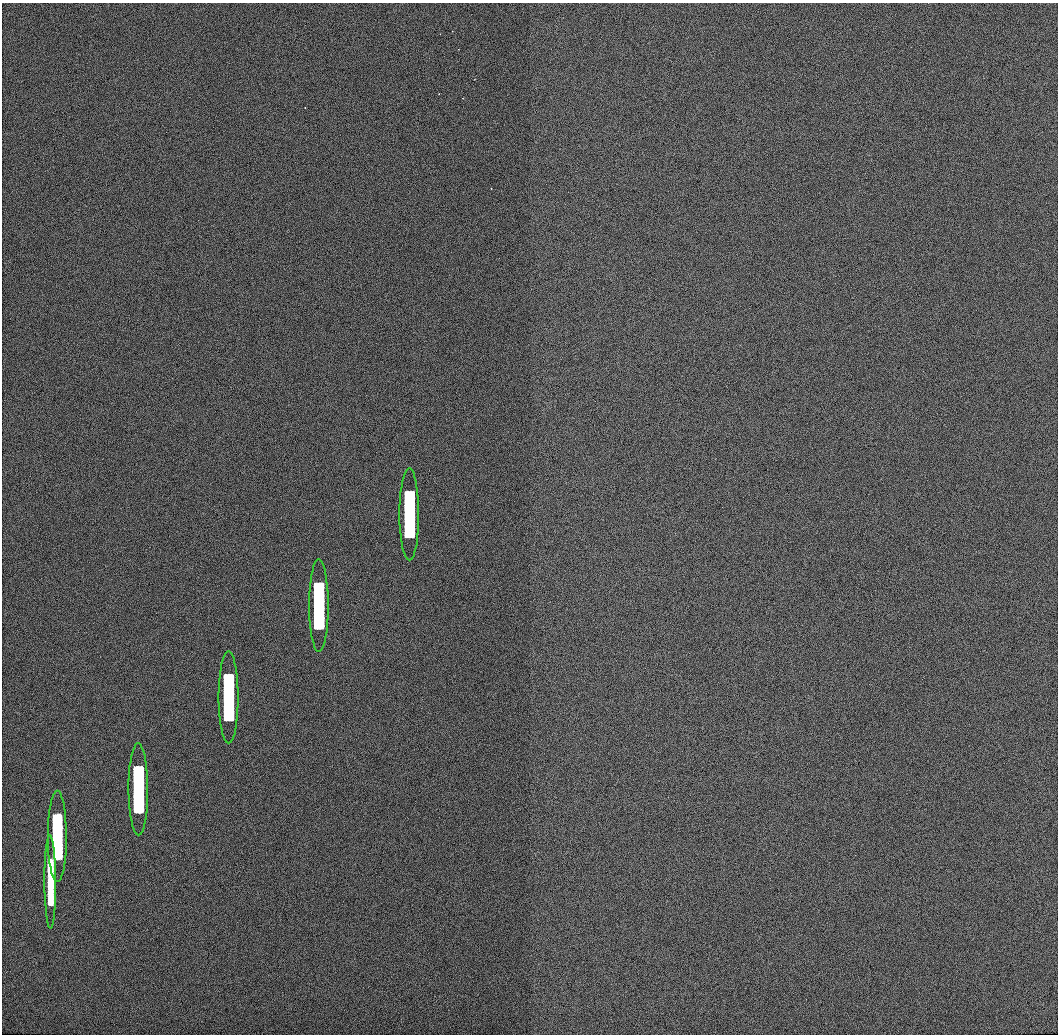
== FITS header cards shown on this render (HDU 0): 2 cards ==
NAXIS1  =                 1056 / Length of Axis 1 (Serial)
NAXIS2  =                 1032 / Length of Axis 2 (Parallel)

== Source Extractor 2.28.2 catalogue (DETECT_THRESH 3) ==
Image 1056 x 1032 px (HDU 0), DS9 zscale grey, 1 PNG px = 1 image px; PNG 1060 x 1036 px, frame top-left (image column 1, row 1032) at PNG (2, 3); each listed source drawn as its Kron ellipse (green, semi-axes under 4 px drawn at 4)
Background 504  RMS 3.1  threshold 9.3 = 3 sigma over >= 5 px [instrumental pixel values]
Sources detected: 6; all 6 listed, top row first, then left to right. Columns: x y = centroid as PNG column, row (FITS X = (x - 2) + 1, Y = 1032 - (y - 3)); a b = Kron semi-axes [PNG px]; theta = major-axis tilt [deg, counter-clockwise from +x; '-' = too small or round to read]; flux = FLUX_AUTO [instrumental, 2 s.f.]
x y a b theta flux
409 514 46 10 -90 54000
319 606 46 10 -90 50000
228 697 46 10 -90 41000
138 789 46 10 -90 30000
57 836 46 9 -90 18000
50 882 46 6 -90 8900